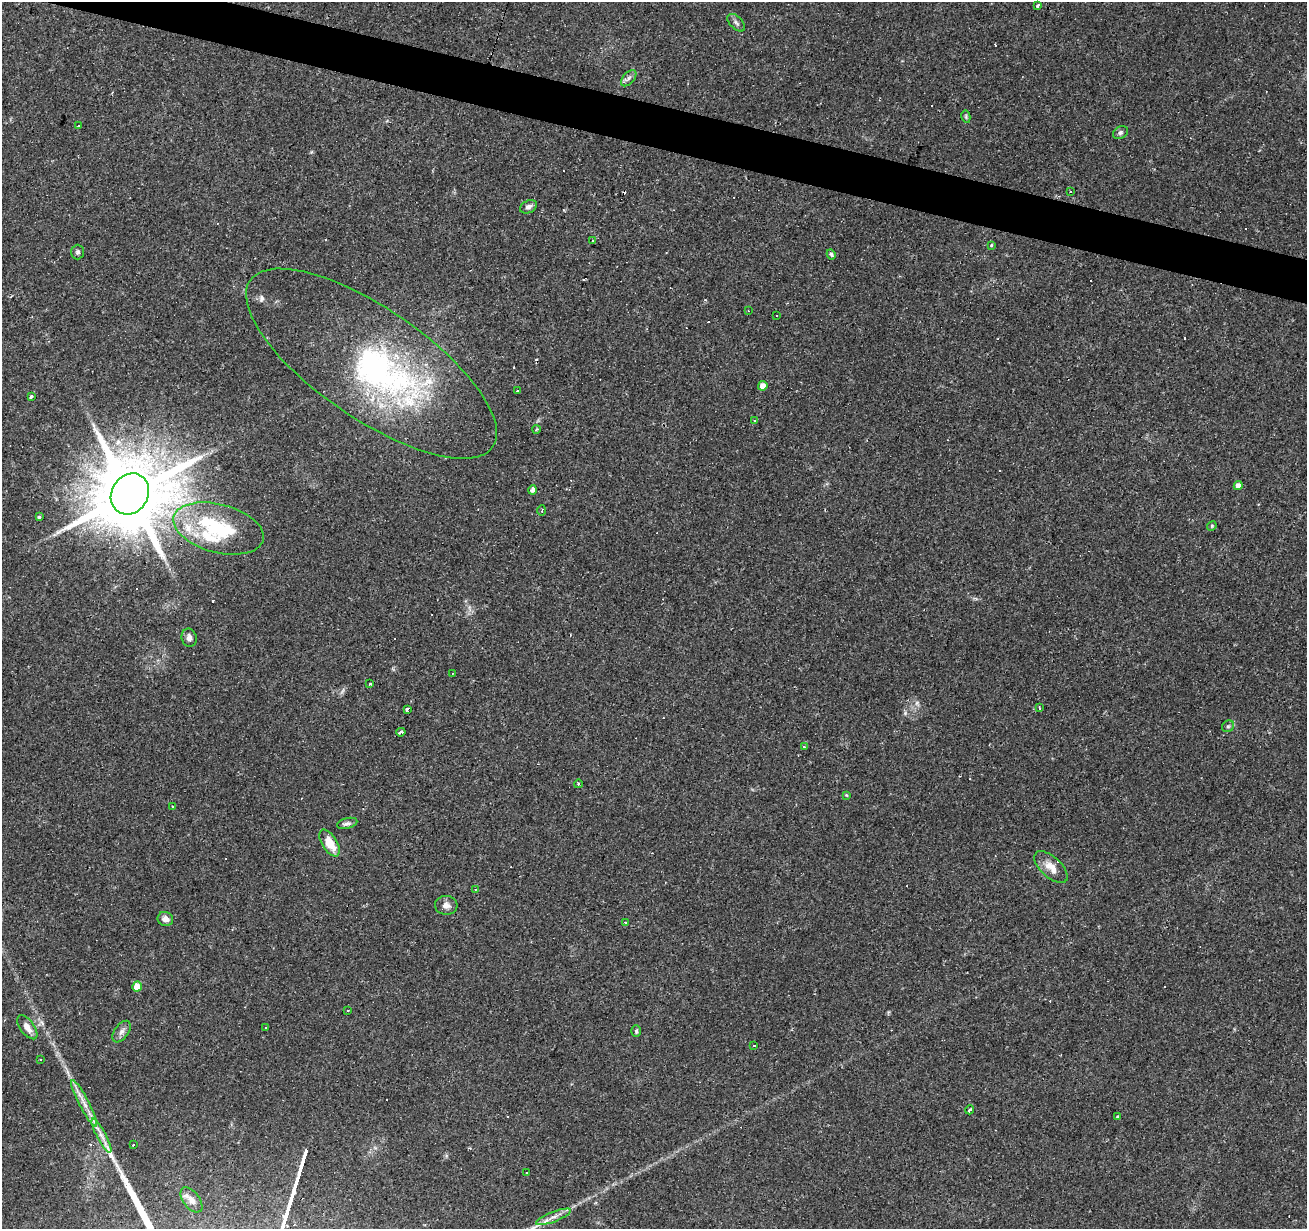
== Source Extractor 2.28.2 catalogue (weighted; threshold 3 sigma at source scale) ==
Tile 11 of 4 x 4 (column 3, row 3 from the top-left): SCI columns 2612-3916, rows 1442-2668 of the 5226 x 5399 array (HDU 1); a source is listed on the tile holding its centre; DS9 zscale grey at full resolution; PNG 1309 x 1231 px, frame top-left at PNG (2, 2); each listed source drawn as its Kron ellipse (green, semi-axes under 4 px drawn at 4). Shown black and unused: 3% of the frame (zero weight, under 2 of 3 exposures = <1% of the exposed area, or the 3 px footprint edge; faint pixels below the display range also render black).
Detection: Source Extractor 2.28.2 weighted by HDU 2 'WHT'; one run over the whole footprint, this tile lists its part. Background 0.0437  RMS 0.004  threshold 0.0178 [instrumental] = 3 sigma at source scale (4.5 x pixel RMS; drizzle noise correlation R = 1.50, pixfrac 1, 0.0396/0.0396 arcsec/px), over >= 5 px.
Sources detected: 100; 2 inside a brighter object's white glare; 32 cosmic-ray / hot-pixel residue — neither listed nor drawn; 5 inside a brighter listed object's ellipse — not listed separately; the other 61 listed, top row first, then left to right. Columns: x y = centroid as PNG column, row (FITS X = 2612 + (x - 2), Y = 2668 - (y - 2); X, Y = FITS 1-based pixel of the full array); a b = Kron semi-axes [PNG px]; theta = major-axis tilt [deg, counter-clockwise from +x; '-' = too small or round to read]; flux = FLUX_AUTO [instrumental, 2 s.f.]
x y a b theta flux
1038 6 4 3 - 4.5
736 23 11 6 -45 1.3
629 78 10 5 49 1.4
966 117 6 4 -81 0.58
79 126 3 3 - 0.55
1120 133 8 6 30 0.97
1070 192 3 3 - 0.76
528 207 9 6 24 1.5
592 240 3 3 - 0.38
991 245 4 3 - 0.4
78 252 7 6 - 0.95
831 254 5 4 - 0.65
748 311 3 2 - 0.25
776 315 2 2 - 0.37
371 364 147 55 -35 100
763 386 5 4 - 2.7
518 390 3 3 - 0.54
31 397 4 3 - 1.4
755 420 3 3 - 2.9
536 429 4 3 - 0.56
1238 486 4 4 - 2.1
532 490 4 4 - 1.8
130 494 21 18 57 5400
542 511 5 2 - 0.57
39 517 3 3 - 1.3
1212 526 5 4 - 0.54
219 528 46 24 -15 31
189 638 9 7 -75 1.6
452 673 3 2 - 0.28
370 684 3 2 - 0.51
1039 708 4 2 - 0.49
407 709 4 3 - 3.4
1228 726 6 5 - 0.8
401 732 4 3 - 2.8
804 747 3 3 - 1.4
578 784 4 3 - 0.38
846 795 4 4 - 0.4
173 807 3 3 - 0.82
347 823 10 5 14 1.2
330 843 15 7 -58 7.7
1051 867 20 10 -43 5
475 889 3 2 - 0.29
446 905 11 9 -4 2.3
165 919 8 7 - 2.2
625 923 3 3 - 1.1
137 987 5 4 - 5.9
348 1010 3 2 - 0.49
27 1027 14 7 -53 3.6
265 1027 3 2 - 0.59
636 1031 6 5 - 0.67
121 1032 12 7 54 1.9
753 1045 3 3 - 1.8
40 1060 3 2 - 0.53
84 1103 26 5 -62 3.9
970 1110 4 3 - 1.4
1117 1116 4 3 - 0.42
101 1136 19 4 -62 2.7
133 1145 3 3 - 6.6
526 1172 3 3 - 1
191 1200 14 8 -52 2.8
553 1217 19 5 21 2.6
Overlapping masked pixels (flux is a lower limit): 2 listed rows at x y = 371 364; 130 494